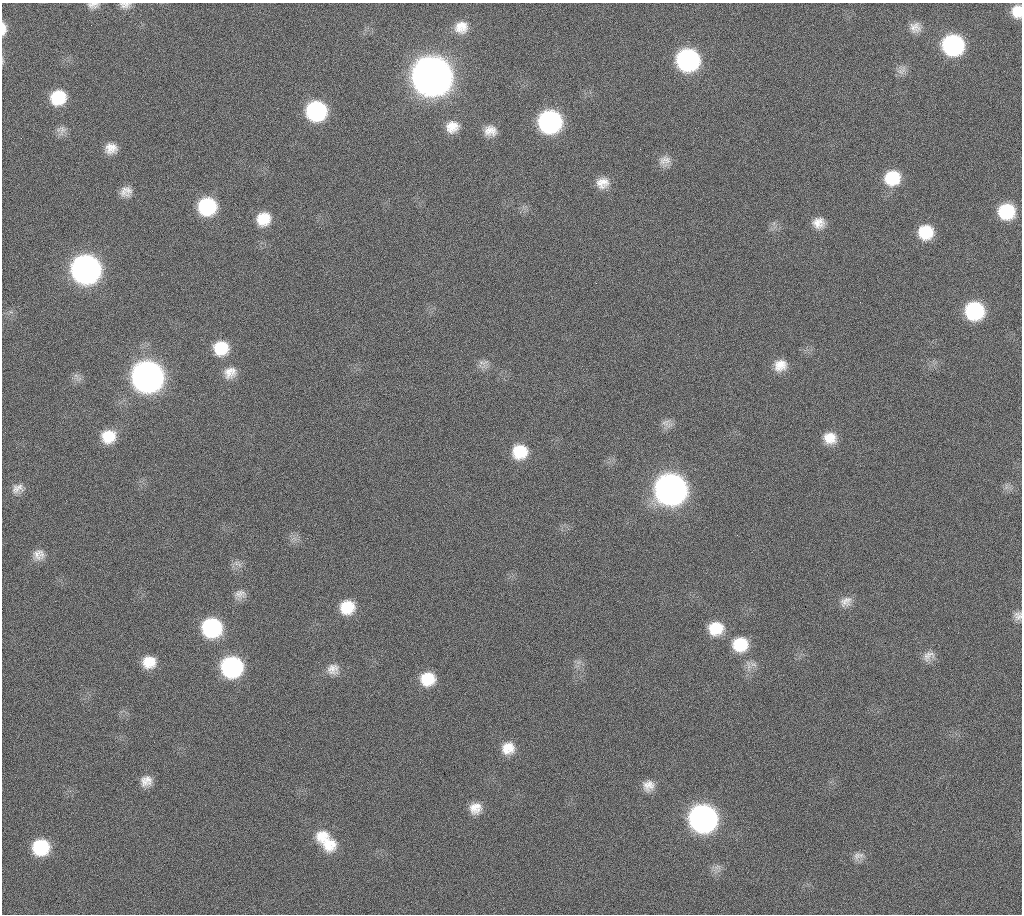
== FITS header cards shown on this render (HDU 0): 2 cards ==
NAXIS1  =                 1020 / length of data axis 1
NAXIS2  =                 912  / length of data axis 2

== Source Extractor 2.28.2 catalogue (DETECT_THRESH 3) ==
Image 1020 x 912 px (HDU 0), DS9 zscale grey, 1 PNG px = 1 image px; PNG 1024 x 916 px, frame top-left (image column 1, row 912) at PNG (2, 3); no overlay
Background 393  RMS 20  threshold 58.6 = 3 sigma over >= 5 px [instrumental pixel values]
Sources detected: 66; all 66 listed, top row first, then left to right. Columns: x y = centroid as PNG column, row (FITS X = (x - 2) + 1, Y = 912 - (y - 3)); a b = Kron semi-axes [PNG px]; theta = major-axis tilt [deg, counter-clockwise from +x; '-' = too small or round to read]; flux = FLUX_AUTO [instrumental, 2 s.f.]
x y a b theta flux
93 5 14 8 2 7.2e+03
125 5 13 7 2 7.2e+03
1017 11 13 10 89 2.3e+04
91 25 2 2 - 6.1e+03
461 27 17 15 18 2.1e+04
915 27 15 14 - 1.3e+04
3 29 14 5 -90 1.1e+04
953 45 16 15 - 2.1e+05
688 60 16 15 - 3.0e+05
902 70 16 9 42 8.8e+03
432 76 18 17 - 4.0e+06
58 97 14 13 - 4.8e+04
316 111 15 15 - 1.7e+05
550 122 16 15 - 3.0e+05
452 127 15 13 19 1.9e+04
62 130 15 10 83 7.9e+03
490 131 14 12 -3 1.5e+04
111 148 13 11 5 1.5e+04
665 161 16 13 21 1.2e+04
892 178 17 15 19 5.0e+04
602 183 15 13 16 1.7e+04
126 192 14 12 22 1.3e+04
207 206 15 15 - 1.1e+05
1006 211 15 14 - 6.6e+04
263 219 15 14 - 3.1e+04
818 223 15 14 - 1.6e+04
926 232 15 14 - 4.4e+04
86 269 17 16 - 9.1e+05
860 302 2 2 - 2.4e+03
974 311 15 15 - 1.2e+05
221 348 16 15 - 4.2e+04
483 363 15 9 -4 8.2e+03
780 365 16 14 22 2.0e+04
230 373 17 14 31 1.7e+04
76 376 9 4 -37 4.3e+03
147 377 17 17 - 1.3e+06
667 423 17 10 -23 8.6e+03
108 436 16 15 - 3.3e+04
830 438 15 13 -17 2.2e+04
520 452 16 15 - 4.1e+04
17 488 17 12 21 1.2e+04
671 489 17 17 - 1.3e+06
39 555 16 14 16 1.4e+04
236 563 11 7 8 6.8e+03
240 594 16 11 12 1.0e+04
846 601 17 12 31 1.2e+04
347 607 16 15 - 3.8e+04
1018 616 12 10 73 7.8e+03
212 628 16 15 - 1.5e+05
716 628 16 15 - 3.8e+04
740 644 18 16 9 4.6e+04
928 656 17 12 32 1.1e+04
149 662 14 13 - 2.5e+04
753 664 12 7 -28 7.3e+03
232 667 16 15 - 2.2e+05
333 669 15 14 - 1.4e+04
428 679 16 14 11 3.7e+04
508 748 15 14 - 2.3e+04
146 781 13 12 - 1.4e+04
648 786 15 14 - 1.5e+04
475 808 14 14 - 1.7e+04
703 818 17 16 - 7.6e+05
322 836 17 14 30 2.5e+04
329 844 19 18 - 3.3e+04
41 847 15 14 - 7.3e+04
857 856 13 11 76 8.8e+03
At the frame edge (FLAGS 8, measured only in part): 5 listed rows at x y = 93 5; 125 5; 1017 11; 3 29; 1018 616